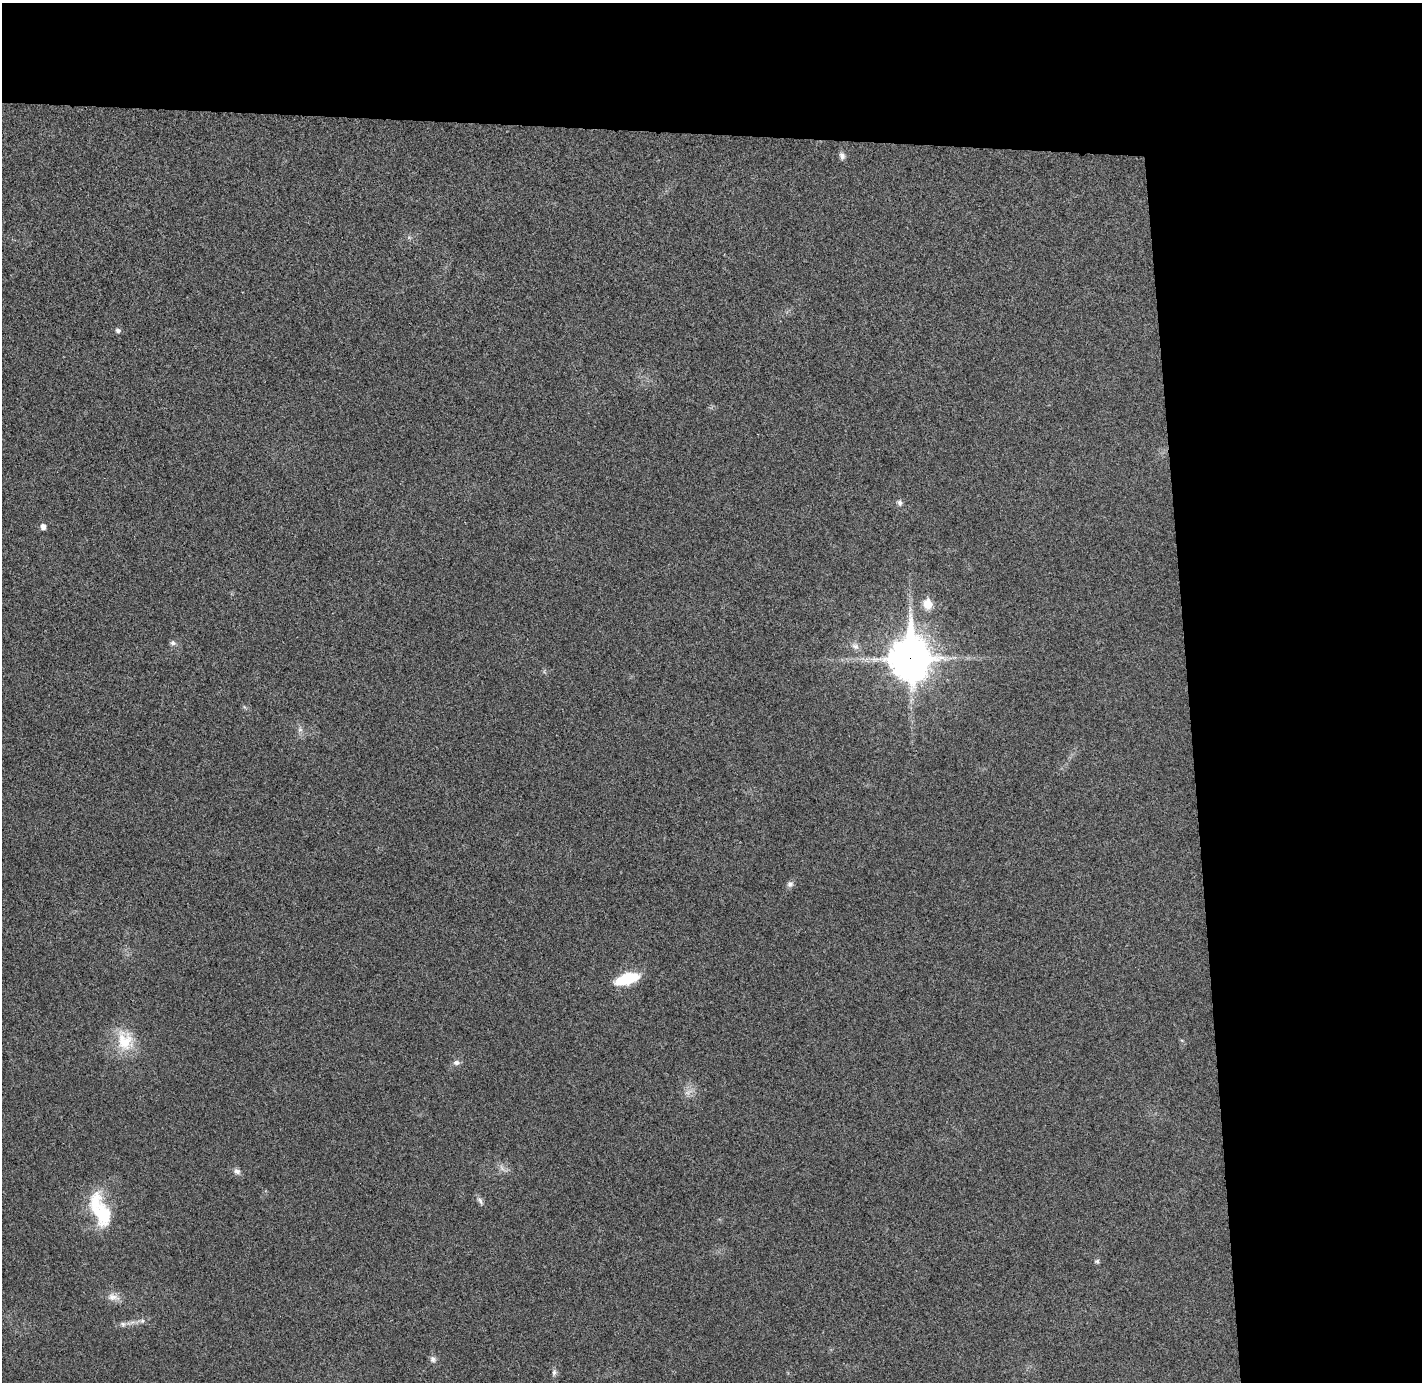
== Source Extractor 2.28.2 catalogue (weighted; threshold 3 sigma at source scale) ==
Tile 3 of 3 x 3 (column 3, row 1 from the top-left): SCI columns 2899-4318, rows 2841-4220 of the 4375 x 4313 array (HDU 1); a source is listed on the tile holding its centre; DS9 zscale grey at full resolution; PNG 1424 x 1384 px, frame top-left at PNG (2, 3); no overlay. Shown black and unused: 24% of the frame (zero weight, under 3 of 4 exposures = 6% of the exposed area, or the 3 px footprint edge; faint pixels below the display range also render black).
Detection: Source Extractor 2.28.2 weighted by HDU 2 'WHT'; one run over the whole footprint, this tile lists its part. Background 0.0292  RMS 0.0065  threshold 0.0293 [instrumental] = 3 sigma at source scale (4.5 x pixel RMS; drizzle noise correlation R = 1.50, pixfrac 1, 0.05/0.05 arcsec/px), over >= 5 px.
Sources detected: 26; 1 too faint to see at this stretch — not listed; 1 inside a brighter listed object's ellipse — not listed separately; the other 24 listed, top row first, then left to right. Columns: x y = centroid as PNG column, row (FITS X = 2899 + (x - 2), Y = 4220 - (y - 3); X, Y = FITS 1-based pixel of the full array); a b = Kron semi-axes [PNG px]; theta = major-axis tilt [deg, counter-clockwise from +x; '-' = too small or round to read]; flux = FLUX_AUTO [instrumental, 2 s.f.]
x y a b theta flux
842 156 9 7 -80 2.6
409 238 6 4 -19 1.1
118 330 6 5 - 2.2
899 503 8 7 - 2.1
43 526 6 5 - 3.7
928 604 6 6 - 20
173 643 7 7 - 2.1
855 646 11 9 -36 3.4
910 658 17 14 -88 1600
300 729 8 6 -90 2.3
790 884 9 8 - 2.3
627 979 19 9 17 37
125 1041 31 23 -72 23
456 1062 9 6 0 2.5
502 1168 13 6 -54 2.9
237 1171 10 8 -23 2.7
480 1201 14 6 -59 2.3
103 1214 36 24 -61 32
1097 1261 7 5 -21 1.3
113 1297 19 10 -13 5.7
142 1321 7 5 -44 1.4
123 1324 8 6 -17 2.1
433 1359 8 8 - 2.4
554 1372 10 6 79 2
Overlapping masked pixels (flux is a lower limit): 1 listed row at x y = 910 658